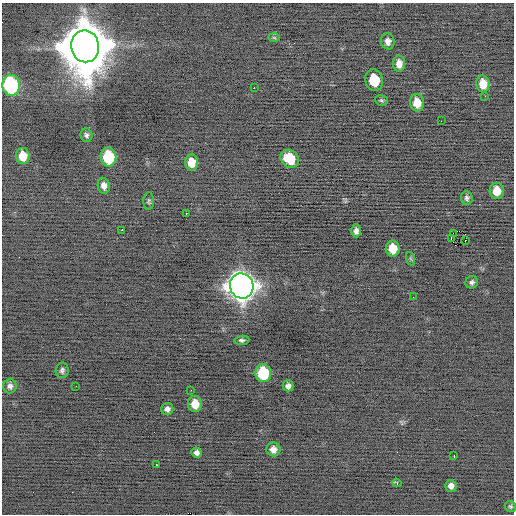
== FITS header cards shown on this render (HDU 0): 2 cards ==
NAXIS1  =                  512 / Axis length
NAXIS2  =                  512 / Axis length

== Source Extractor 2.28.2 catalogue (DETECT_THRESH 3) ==
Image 512 x 512 px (HDU 0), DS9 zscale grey, 1 PNG px = 1 image px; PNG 516 x 516 px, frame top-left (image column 1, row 512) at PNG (2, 3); each listed source drawn as its Kron ellipse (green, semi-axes under 4 px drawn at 4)
Background -0.252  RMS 0.77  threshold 2.3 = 3 sigma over >= 5 px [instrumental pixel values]
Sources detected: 49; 1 with non-positive FLUX_AUTO (blend fragments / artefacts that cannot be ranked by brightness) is neither listed nor drawn; the other 48 listed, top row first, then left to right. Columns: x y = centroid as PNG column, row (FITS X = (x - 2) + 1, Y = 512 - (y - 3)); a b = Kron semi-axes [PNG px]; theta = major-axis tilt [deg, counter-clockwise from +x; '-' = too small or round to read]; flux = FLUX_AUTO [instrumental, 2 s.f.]
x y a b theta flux
274 38 6 4 -2 61
388 41 8 6 -78 250
85 46 16 14 -79 390000
399 64 8 6 -88 380
374 80 11 9 -76 1600
483 84 8 6 -83 720
11 85 10 8 -78 7500
254 88 2 2 - 340
485 96 3 2 - 83
381 100 7 5 -18 90
417 103 9 7 -79 750
441 121 2 2 - 42
86 135 7 5 -76 150
23 156 8 7 - 780
108 157 9 8 - 2900
290 159 10 8 -42 1200
191 162 8 6 -87 650
104 186 8 6 -79 280
497 191 8 7 - 800
467 198 7 6 - 140
149 201 9 5 89 98
186 213 2 2 - 270
122 230 2 2 - 500
356 231 6 5 - 210
453 233 3 2 - 26
451 239 3 2 - 980
465 240 2 2 - 91
393 248 8 7 - 910
411 259 7 4 -71 74
472 282 6 6 - 150
242 286 13 11 -68 66000
413 297 2 2 - 23
242 340 8 4 4 120
62 370 8 6 80 150
263 373 9 8 - 2800
10 386 7 6 - 190
76 386 2 2 - 90
288 386 5 5 - 200
191 390 3 2 - 59
195 404 8 7 - 690
167 409 6 6 - 190
273 449 7 7 - 300
196 453 5 5 - 270
454 456 3 2 - 240
156 465 3 2 - 370
397 483 5 3 - 97
451 486 6 5 - 240
510 506 6 5 - 87
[1 non-positive-flux detection neither listed nor drawn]